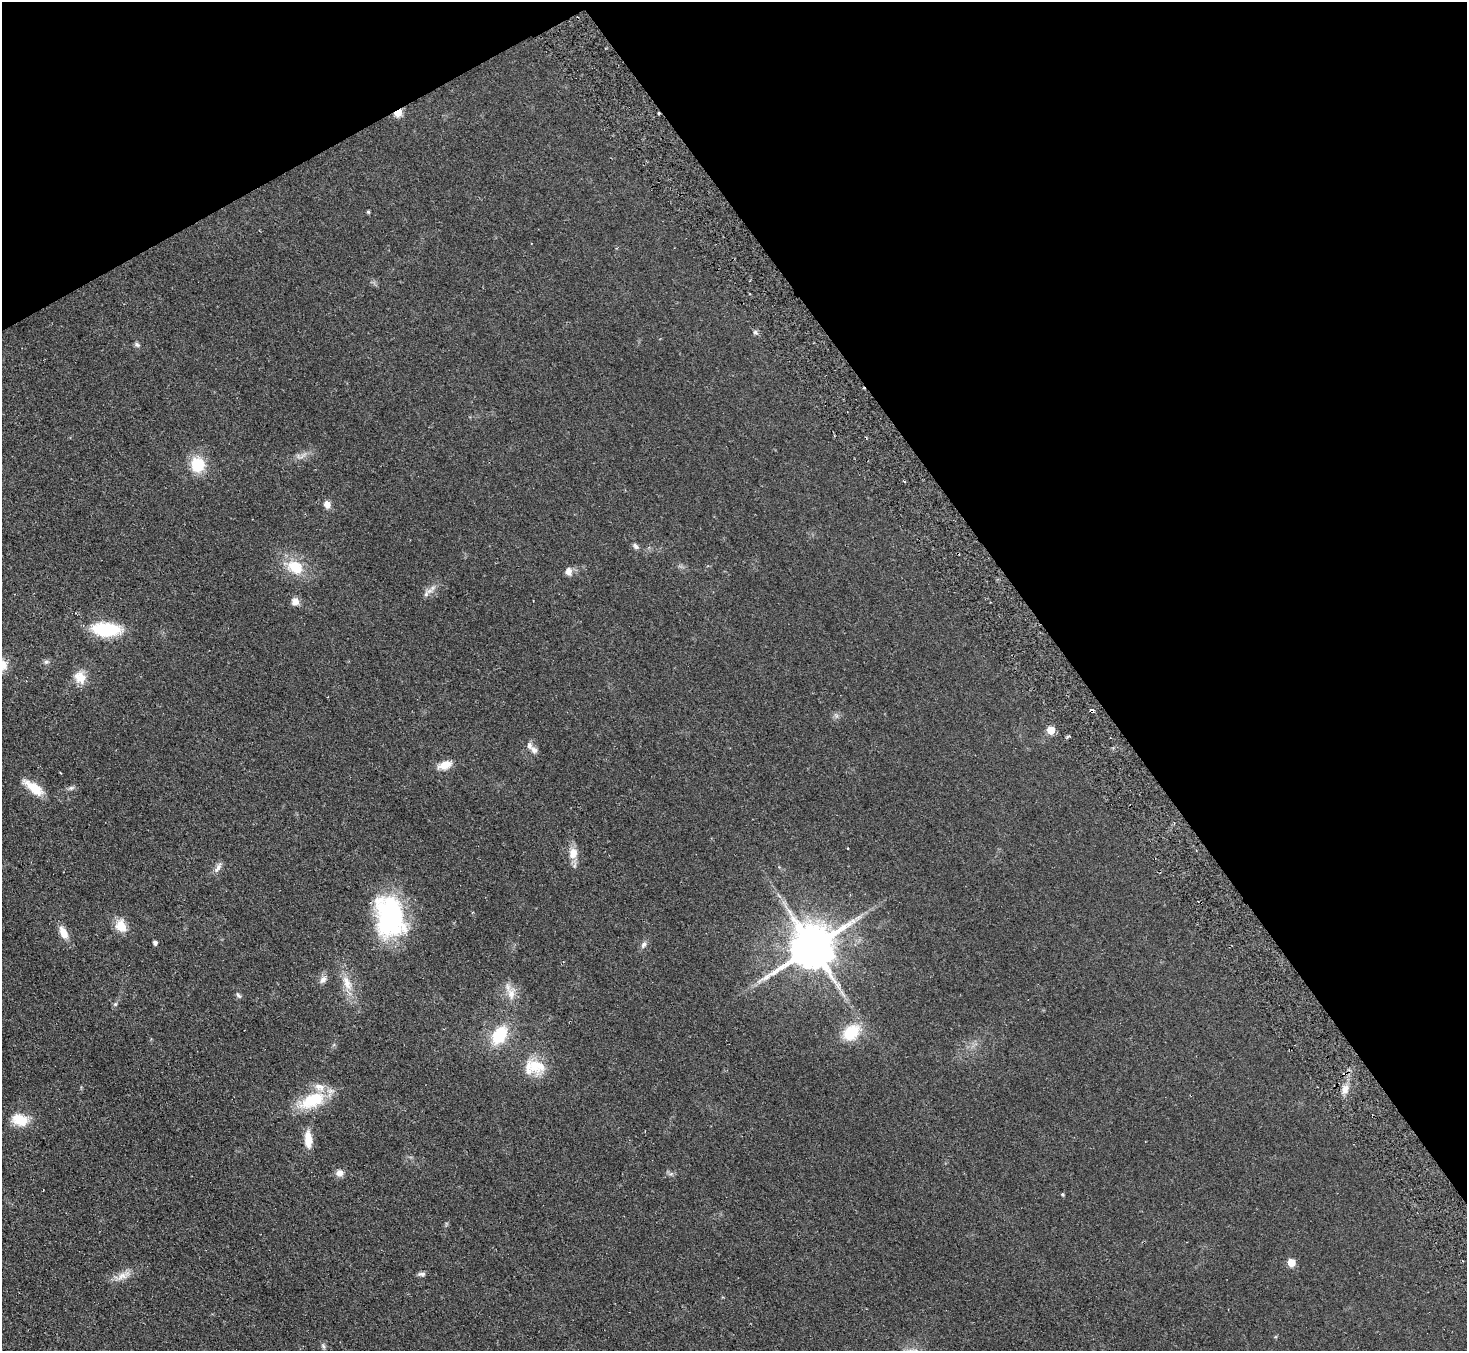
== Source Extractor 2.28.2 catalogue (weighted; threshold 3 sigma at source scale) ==
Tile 3 of 4 x 4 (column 3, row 1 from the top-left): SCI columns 2980-4444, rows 4240-5588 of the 5958 x 5920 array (HDU 1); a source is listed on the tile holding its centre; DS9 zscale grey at full resolution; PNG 1469 x 1353 px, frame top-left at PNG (2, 2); no overlay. Shown black and unused: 32% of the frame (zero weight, under 2 of 3 exposures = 3% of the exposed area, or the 3 px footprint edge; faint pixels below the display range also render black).
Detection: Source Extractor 2.28.2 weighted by HDU 2 'WHT'; one run over the whole footprint, this tile lists its part. Background 0.106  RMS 0.013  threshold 0.0605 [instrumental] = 3 sigma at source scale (4.5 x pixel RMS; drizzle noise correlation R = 1.50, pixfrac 1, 0.05/0.05 arcsec/px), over >= 5 px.
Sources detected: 53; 1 cosmic-ray / hot-pixel residue — not listed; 3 inside a brighter listed object's ellipse — not listed separately; the other 49 listed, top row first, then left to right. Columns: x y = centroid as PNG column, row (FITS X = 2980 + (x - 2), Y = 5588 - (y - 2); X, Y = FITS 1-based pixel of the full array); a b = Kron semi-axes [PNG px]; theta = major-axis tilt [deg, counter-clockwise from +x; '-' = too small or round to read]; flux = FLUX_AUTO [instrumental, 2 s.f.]
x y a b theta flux
398 112 6 4 31 53
368 212 4 4 - 1.7
755 332 6 5 - 2.9
137 345 8 6 -32 3
303 455 14 4 41 5.2
198 465 13 12 - 48
327 504 9 8 - 8.2
636 546 9 6 -45 4
295 567 19 15 -27 39
568 572 10 8 -71 7.6
430 591 12 6 26 7.4
295 602 10 9 - 8.3
106 629 27 13 -4 79
46 662 8 6 15 3.2
80 677 17 14 -58 18
1092 710 4 3 - 23
1051 730 5 5 - 34
1068 736 6 3 34 2.6
534 750 12 8 -43 5.9
445 765 15 9 21 17
34 788 29 11 -36 27
71 788 9 6 10 3.6
573 853 16 12 79 15
218 867 16 6 64 6.3
779 896 10 3 -50 3.2
390 917 46 30 -79 180
121 926 16 13 -73 19
63 932 17 9 -65 15
155 942 4 4 - 4.9
644 944 10 6 64 4.7
812 947 14 13 - 5400
323 980 10 7 45 5.9
347 983 25 10 -67 21
511 994 20 10 83 15
238 995 8 5 -46 2.7
115 1004 6 5 - 2.2
851 1032 20 14 39 44
499 1035 18 12 58 58
535 1066 30 22 17 36
1345 1089 11 8 71 9.9
312 1100 36 17 23 57
20 1120 21 14 -13 28
308 1139 20 8 -87 21
340 1173 10 9 - 7.3
1063 1194 4 4 - 1.6
1291 1262 5 5 - 30
422 1274 10 5 4 3.8
122 1276 19 10 22 13
323 1346 9 5 -69 2.9
Overlapping masked pixels (flux is a lower limit): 2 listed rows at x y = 398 112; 1092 710